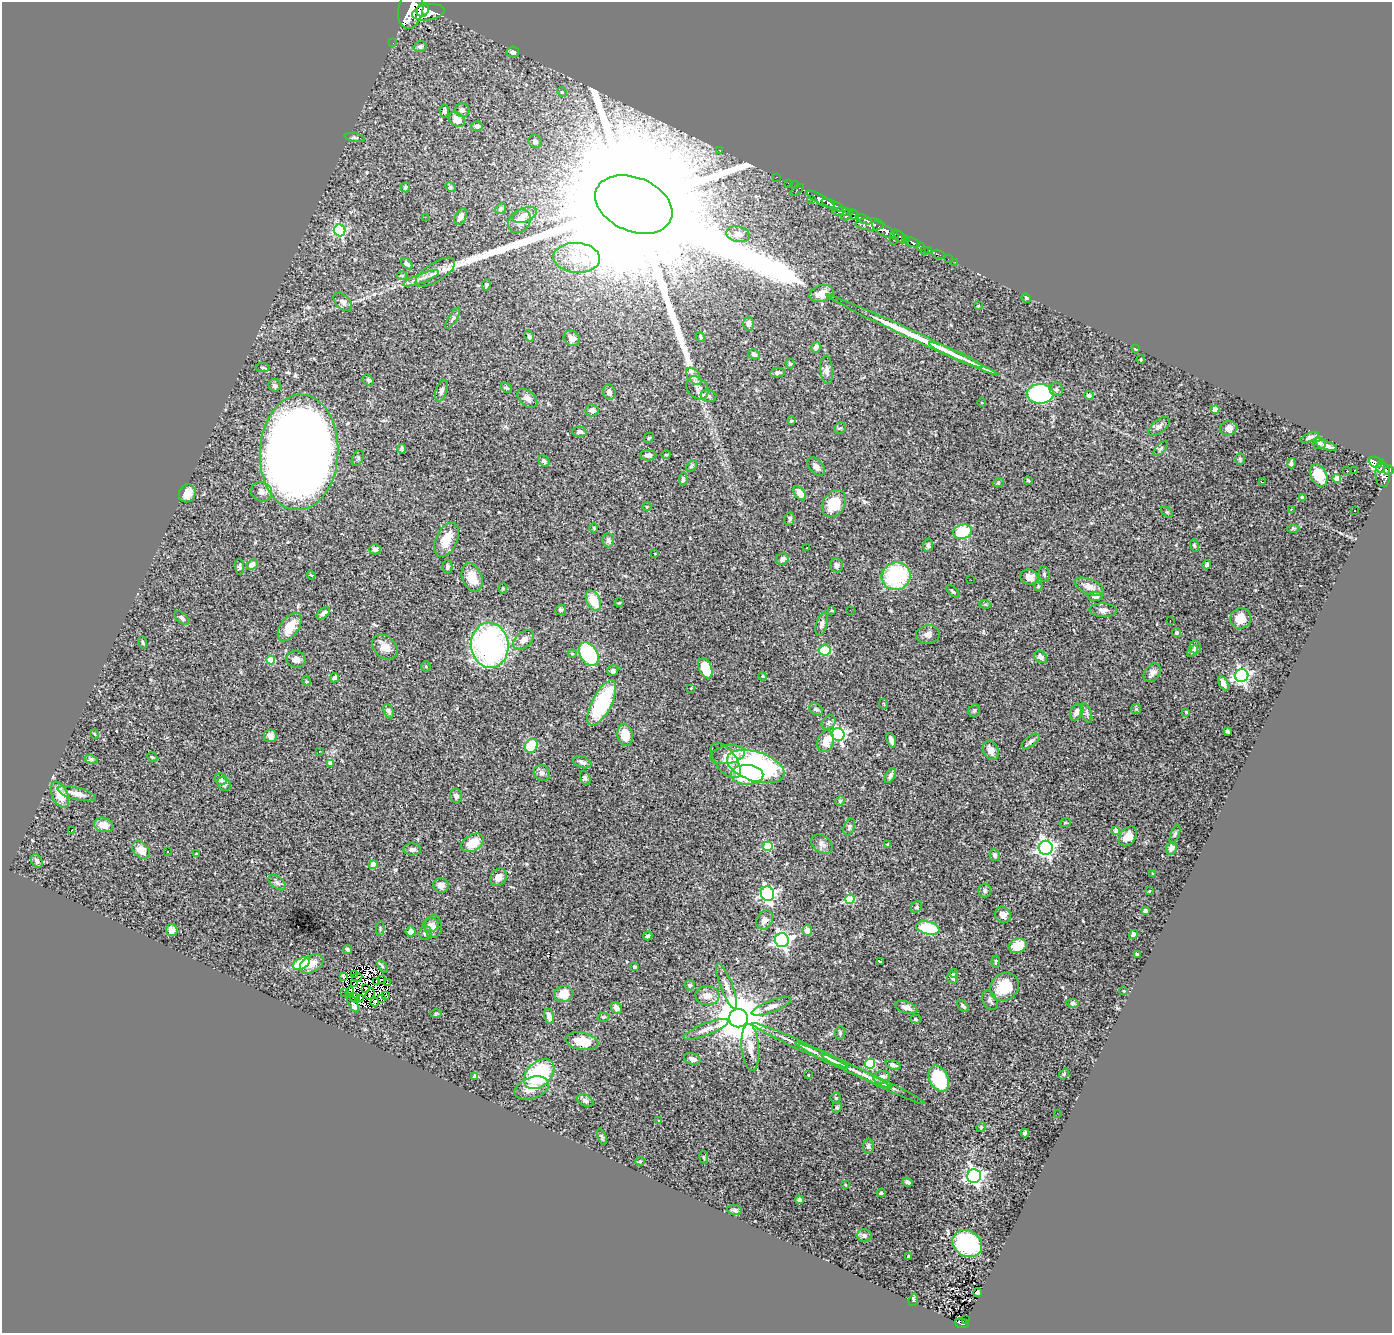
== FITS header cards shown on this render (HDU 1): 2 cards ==
NAXIS1  =                 1390
NAXIS2  =                 1331

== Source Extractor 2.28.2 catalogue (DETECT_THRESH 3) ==
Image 1390 x 1331 px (HDU 1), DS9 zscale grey, 1 PNG px = 1 image px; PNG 1394 x 1335 px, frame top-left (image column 1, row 1331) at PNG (2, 2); each listed source drawn as its Kron ellipse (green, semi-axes under 4 px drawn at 4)
Background 1.27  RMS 0.055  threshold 0.164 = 3 sigma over >= 5 px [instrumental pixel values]
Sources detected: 374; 12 with non-positive FLUX_AUTO (blend fragments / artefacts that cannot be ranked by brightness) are neither listed nor drawn; the other 362 listed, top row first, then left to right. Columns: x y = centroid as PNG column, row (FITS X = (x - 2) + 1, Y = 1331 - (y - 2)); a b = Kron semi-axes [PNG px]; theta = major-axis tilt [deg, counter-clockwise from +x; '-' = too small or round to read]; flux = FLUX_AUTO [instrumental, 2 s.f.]
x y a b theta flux
411 10 19 12 79 10000
423 10 7 6 - 3100
428 12 16 8 9 6200
393 43 2 2 - 12
420 46 6 5 - 8.6
513 52 6 5 - 11
562 92 5 4 - 4.2
462 110 7 7 - 14
444 111 6 4 -82 7.5
457 119 9 6 -38 78
477 126 6 4 2 9.8
355 138 10 3 -10 5.9
535 141 7 6 - 13
719 150 3 2 - 29
777 177 2 2 - 12
788 183 3 2 - 19
794 185 2 2 - 11
405 187 5 4 - 5.4
451 187 5 4 - 5.2
797 190 8 3 39 160
812 199 3 2 - 31
821 199 16 4 -29 2300
634 204 40 27 -23 440000
833 205 12 4 -25 2700
501 209 6 5 - 8.1
842 212 10 4 1 750
525 215 12 7 23 21
847 215 6 4 45 740
854 215 6 4 -48 860
425 217 2 2 - 41
461 217 8 5 63 18
864 219 8 3 -25 540
519 221 12 10 51 31
870 224 14 6 -3 1700
340 230 6 5 - 460
883 230 13 5 -31 4300
738 234 12 7 -12 24
894 235 5 3 - 820
900 237 9 4 -45 1200
905 239 3 3 - 380
893 240 2 2 - 13
912 242 8 4 -19 450
920 246 3 3 - 180
928 250 3 3 - 33
925 251 3 2 - 9.8
938 254 7 3 -22 56
577 258 23 15 -3 90
948 259 2 2 - 15
955 262 2 2 - 9.2
407 264 6 4 -45 12
435 272 23 9 32 33
402 275 5 3 - 3.7
421 278 19 4 20 24
486 285 5 3 - 11
822 294 12 8 15 41
1026 298 5 4 - 3.6
343 302 11 7 -45 16
978 306 3 2 - 2.9
453 318 12 4 58 7.9
749 324 7 5 86 15
913 335 95 4 -25 340
529 336 6 3 -65 5.3
700 337 5 4 - 5.1
572 338 8 7 - 19
816 347 5 4 - 17
1135 349 3 2 - 3.6
754 354 6 4 -32 11
956 355 29 2 -24 49
1141 359 4 3 - 2.7
790 364 5 4 - 4.9
263 368 7 3 -5 4.5
827 370 14 6 -85 20
778 373 7 4 10 11
694 376 10 5 -52 15
368 380 6 4 -51 5.9
275 385 6 6 - 12
506 388 6 4 -39 6
697 388 13 9 -49 23
1056 389 7 6 - 9.5
441 391 11 5 72 12
609 392 8 6 -75 13
1040 394 13 10 -1 660
708 396 8 6 -14 9.3
1089 396 4 4 - 7.2
527 398 11 7 -43 17
982 403 4 3 - 2.8
1215 409 4 4 - 65
592 410 6 6 - 15
791 421 3 3 - 4
1159 426 12 6 37 14
840 428 6 5 - 5.6
1228 428 8 7 - 19
579 432 7 5 0 13
1310 437 10 4 22 11
649 438 5 4 - 4.9
1320 443 6 5 - 7.7
1327 446 11 4 -17 15
402 449 5 3 - 7
1161 449 9 4 45 7.5
299 452 58 39 87 7000
666 454 5 3 - 3.4
648 455 8 5 1 18
358 458 8 5 61 7.3
1240 459 6 4 -87 5.5
544 461 6 5 - 11
1375 462 7 5 -23 450
1291 463 5 3 - 9.9
691 466 6 4 42 5.7
816 466 11 6 -47 18
1381 466 7 4 80 430
1389 470 5 5 - 780
1347 471 4 3 - 11
1354 471 2 2 - 230
1319 475 12 8 -65 67
1383 475 12 7 -88 1100
1337 478 4 4 - 77
683 479 7 4 86 8.1
1028 481 4 3 - 4.5
1262 482 3 2 - 3.8
998 483 5 3 - 3.6
261 492 11 9 -27 23
187 493 9 8 - 37
800 493 8 5 -52 29
1302 497 4 3 - 6.4
834 504 14 11 57 94
647 507 5 3 - 3.3
1291 509 3 2 - 5.5
1355 511 2 2 - 2.9
1167 512 7 4 -44 5.2
789 519 7 5 77 8
594 528 4 3 - 3.2
1293 528 6 4 1 4.4
963 532 9 7 16 160
447 540 18 10 65 70
608 540 7 6 - 9.8
928 545 7 5 -89 8.1
1194 545 6 4 -72 4.5
807 547 2 2 - 4.3
375 549 6 5 - 12
655 554 3 2 - 1.9
782 559 6 5 - 17
252 565 6 4 43 20
836 565 7 6 - 13
1207 565 4 3 - 9.1
239 567 8 4 -84 7.1
448 567 7 5 -89 8.8
1044 574 8 5 -82 7.5
311 575 4 3 - 3.2
896 576 15 13 27 280
1029 577 9 7 -15 25
472 578 15 9 -69 67
971 580 2 2 - 5.1
1038 586 4 4 - 4.5
1089 587 15 7 -22 27
503 588 5 4 - 4.6
953 591 8 3 -43 6.1
1096 596 7 4 0 9.7
593 600 11 6 -62 84
619 603 4 3 - 3
985 604 6 3 -17 4.4
561 610 5 5 - 8.8
832 610 4 2 - 3
850 610 2 2 - 4
1103 610 14 6 -3 18
323 613 8 4 38 10
182 618 9 5 -40 9.5
1241 618 11 10 - 54
1170 620 3 2 - 3
822 624 12 5 74 13
290 627 16 9 55 61
1176 633 4 4 - 6.6
928 634 12 9 7 19
524 640 12 7 40 23
143 642 6 3 -73 4.8
490 645 22 18 -83 970
385 647 14 10 -43 38
1195 647 6 5 - 7.3
825 650 6 5 - 98
1192 651 6 4 43 7.8
572 654 4 4 - 3.6
589 654 13 8 -58 420
1041 657 7 5 -41 17
296 659 10 8 -10 19
271 660 4 4 - 87
426 667 5 4 - 4.7
705 668 10 6 -67 120
613 671 6 5 - 11
1152 673 10 7 52 18
762 676 4 3 - 3.1
1242 676 7 6 - 830
334 678 5 4 - 12
306 681 5 3 - 3.9
1223 683 8 4 -63 15
691 688 3 3 - 2.4
602 703 25 9 62 320
884 704 5 3 - 2.9
816 709 7 5 -31 8.6
1136 709 5 5 - 5.4
389 711 7 4 -68 9.2
974 711 7 5 58 6.4
1076 712 9 5 68 17
1186 712 3 3 - 4.2
1087 713 10 5 -72 9.6
829 722 8 6 47 10
1227 731 4 3 - 7.3
95 734 4 3 - 2.7
838 734 6 6 - 780
625 735 11 7 -80 60
270 736 6 6 - 18
891 740 8 4 -70 15
826 741 11 8 72 47
1031 741 10 5 36 11
531 746 7 6 - 160
991 750 10 7 -62 26
319 751 3 2 - 2.1
727 755 17 9 10 31
152 757 5 4 - 4.9
91 759 7 4 -18 6.6
726 761 21 10 -53 37
582 762 9 5 -20 13
331 763 4 4 - 40
756 766 30 14 -18 710
542 773 8 7 - 15
747 775 16 9 -1 230
890 775 8 4 61 10
585 778 7 5 -68 7.7
221 779 6 5 - 7.9
224 784 7 6 - 15
77 794 20 6 -14 34
60 795 14 8 -65 58
456 796 7 6 - 13
840 801 5 4 - 5.2
1065 823 6 3 19 3.9
103 825 10 7 -18 34
849 827 9 5 69 8.4
71 831 3 2 - 34
1116 831 4 4 - 23
1175 834 10 4 69 6.8
1128 836 11 7 52 40
472 843 12 8 30 73
822 844 12 8 -35 18
887 845 4 2 - 2.5
768 846 5 4 - 190
1046 848 7 7 - 1200
1171 848 6 5 - 17
412 849 8 6 -1 12
141 850 10 7 -46 39
168 852 3 2 - 4.3
196 854 4 2 - 2.7
995 855 6 5 - 10
37 861 7 5 -59 13
373 865 4 4 - 49
1152 874 3 2 - 2.7
498 877 9 7 50 27
277 883 10 6 -38 12
441 885 8 7 - 17
984 890 7 6 - 9.1
1149 891 3 3 - 3.2
767 894 7 6 - 850
850 899 5 4 - 170
916 907 6 5 - 6.2
1145 910 4 3 - 10
1003 915 8 7 - 25
765 920 10 7 58 25
431 924 7 7 - 14
434 927 11 8 86 20
380 928 7 3 86 4.1
928 928 12 6 -14 200
172 930 6 5 - 20
807 930 5 5 - 29
410 932 5 5 - 20
425 933 7 6 - 13
1133 934 5 4 - 16
648 936 5 3 - 8.2
782 940 7 7 - 1100
1018 946 9 7 23 80
347 949 5 4 - 6.6
1137 954 4 3 - 4.8
996 961 6 3 83 4.2
880 962 4 3 - 7.3
301 964 9 5 25 140
312 964 13 8 32 37
382 966 7 3 -53 4.4
635 967 4 3 - 8.4
954 973 4 3 - 13
355 975 3 2 - 5.1
343 976 3 2 - 2.6
357 978 5 2 - 3.7
952 978 6 5 - 8.9
382 980 3 2 - 3.2
377 982 3 2 - 1.9
387 983 2 2 - 2.7
354 984 2 2 - 2.2
690 985 5 5 - 7.5
727 986 24 6 -69 29
1004 987 15 13 43 120
366 988 3 2 - 4.2
1124 991 4 3 - 2.2
345 992 3 2 - 13
350 992 5 3 - 0.44
370 994 6 2 68 1.9
564 994 10 8 16 60
386 995 3 2 - 4.9
707 996 12 9 -3 35
354 998 5 2 - 0.8
382 998 3 2 - 2
361 999 4 2 - 0.0036
990 1000 10 7 -62 13
375 1002 4 2 - 5.7
1073 1003 6 4 -6 8.4
353 1004 10 4 -62 14
771 1006 21 6 20 23
963 1006 7 4 -46 7.2
906 1007 11 6 -19 20
616 1008 6 5 - 20
436 1013 6 4 2 4.2
549 1017 8 4 -75 31
604 1017 6 4 12 4.6
738 1018 9 9 - 18000
915 1019 5 4 - 5.6
706 1029 24 6 21 30
840 1033 7 5 -90 5.9
582 1041 16 8 -9 87
800 1045 52 4 -25 49
750 1047 23 8 -85 40
824 1056 27 4 -26 23
692 1059 8 5 -19 15
870 1064 5 5 - 270
843 1065 53 4 -25 39
893 1065 8 4 -17 11
539 1074 17 12 45 320
1064 1074 6 4 48 4.3
808 1075 3 3 - 2.6
474 1076 3 3 - 3.2
882 1077 8 6 14 21
939 1078 14 9 -63 250
873 1079 58 3 -25 44
532 1088 18 10 19 50
836 1098 5 5 - 4.6
585 1101 8 5 -27 11
837 1107 6 4 61 6.3
1057 1113 2 2 - 5.2
659 1121 4 2 - 2.4
981 1127 5 4 - 3.6
1025 1133 4 4 - 8.5
602 1137 8 4 -72 6.1
868 1146 7 5 87 11
704 1157 6 3 -81 3.9
640 1161 5 4 - 4.3
974 1176 7 7 - 1200
908 1182 5 3 - 8.2
845 1185 3 3 - 3.1
881 1193 4 2 - 5.3
800 1200 4 4 - 8.3
735 1210 7 5 -11 9.5
864 1235 7 6 - 12
967 1244 15 12 -32 440
909 1256 3 3 - 5.4
978 1292 4 3 - 3
913 1300 6 4 73 5.4
966 1320 3 2 - 12
962 1323 7 5 -8 110
At the frame edge (FLAGS 8, measured only in part): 1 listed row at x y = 411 10
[12 non-positive-flux detections neither listed nor drawn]